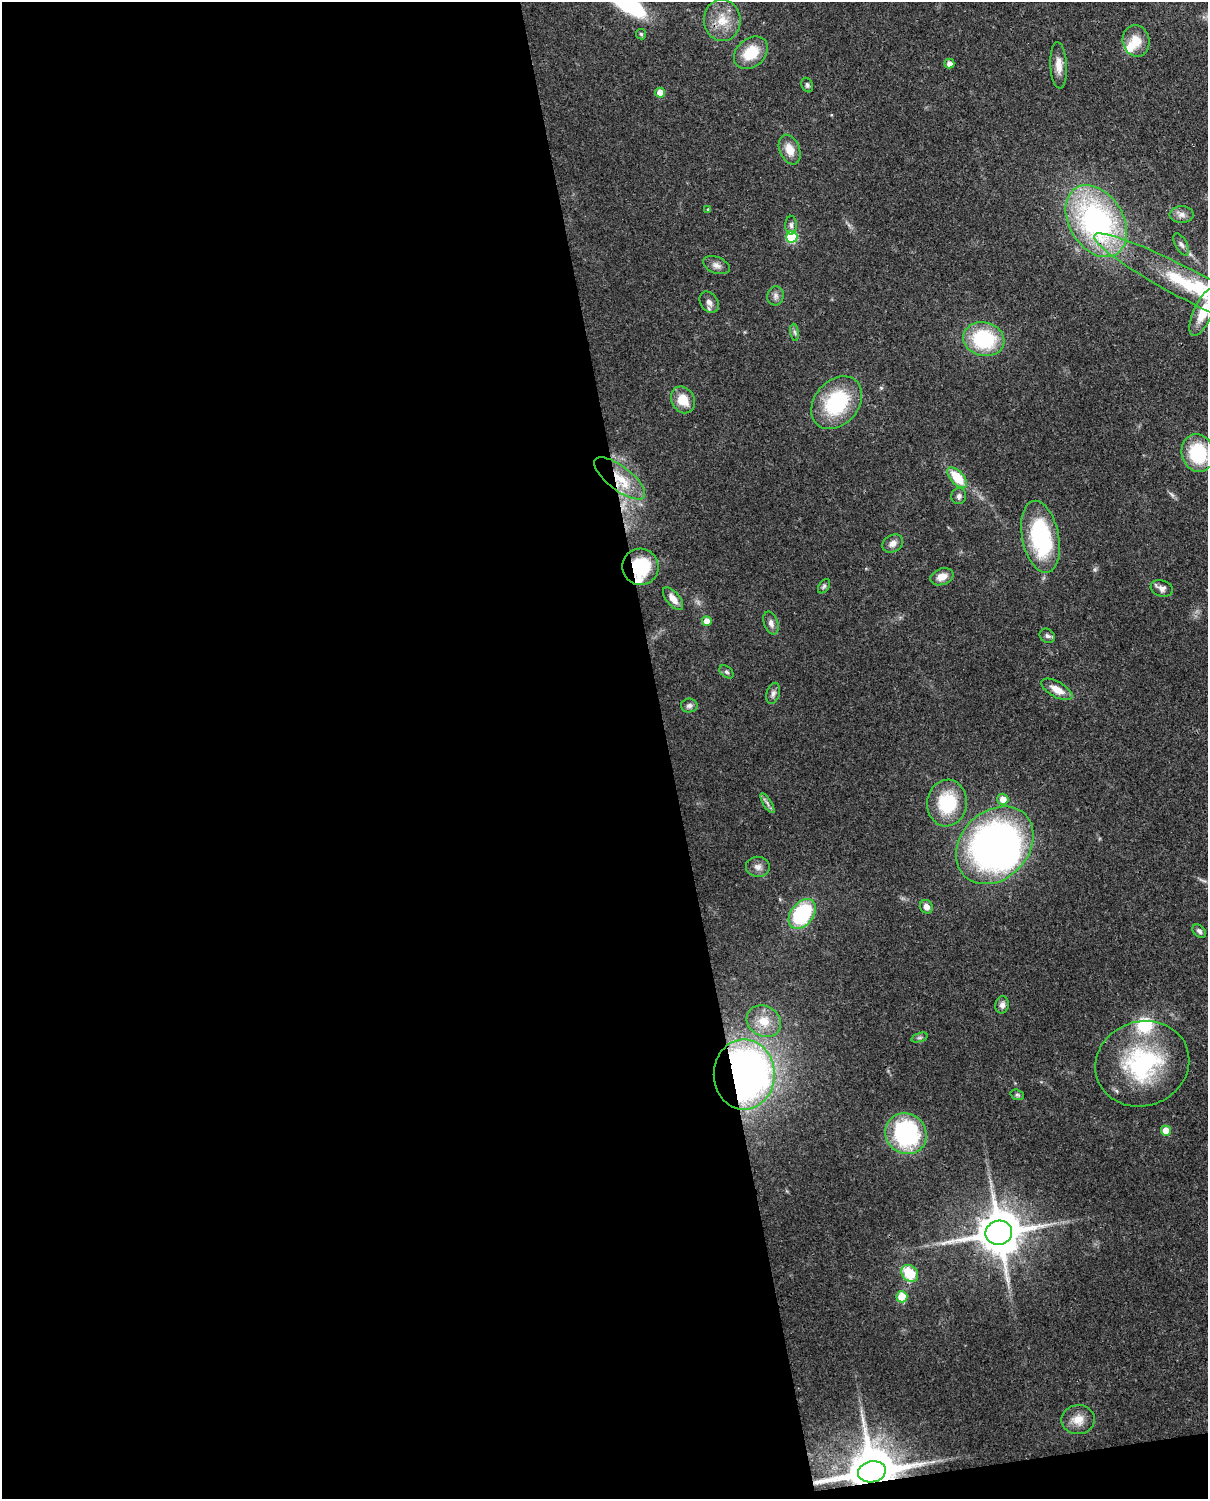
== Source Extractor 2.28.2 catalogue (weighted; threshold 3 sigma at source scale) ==
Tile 9 of 4 x 3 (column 1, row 3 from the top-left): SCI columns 90-1295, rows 155-1651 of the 5000 x 4911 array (HDU 1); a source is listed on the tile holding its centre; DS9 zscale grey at full resolution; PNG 1210 x 1501 px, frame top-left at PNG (2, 2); each listed source drawn as its Kron ellipse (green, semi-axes under 4 px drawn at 4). Shown black and unused: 56% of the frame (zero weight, under 3 of 4 exposures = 7% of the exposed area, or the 3 px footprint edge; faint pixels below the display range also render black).
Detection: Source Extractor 2.28.2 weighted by HDU 2 'WHT'; one run over the whole footprint, this tile lists its part. Background 0.0986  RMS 0.0041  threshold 0.0184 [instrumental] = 3 sigma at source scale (4.5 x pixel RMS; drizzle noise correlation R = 1.50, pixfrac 1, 0.05/0.05 arcsec/px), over >= 5 px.
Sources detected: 71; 2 inside a brighter object's white glare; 1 long thin detection or spike segment (spike, bleed or trail) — neither listed nor drawn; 5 inside a brighter listed object's ellipse — not listed separately; the other 63 listed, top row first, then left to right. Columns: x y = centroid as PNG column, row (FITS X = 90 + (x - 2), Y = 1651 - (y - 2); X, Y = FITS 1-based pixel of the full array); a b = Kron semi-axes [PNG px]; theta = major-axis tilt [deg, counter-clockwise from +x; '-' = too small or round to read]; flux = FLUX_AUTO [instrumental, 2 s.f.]
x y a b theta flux
722 20 21 18 -85 9.6
641 34 5 5 - 0.63
1136 41 16 13 -78 6.8
751 53 19 14 40 13
949 64 5 5 - 2.3
1059 65 23 8 -87 4.3
807 85 7 5 -63 0.9
660 93 5 5 - 6.5
790 150 15 10 -67 5.5
708 209 4 4 - 0.52
1182 215 12 8 0 2.4
1096 221 39 27 -58 94
791 225 9 5 -89 1.3
792 237 6 5 - 29
1181 244 12 6 -61 1.6
716 265 14 8 -22 2.4
1185 283 102 15 -28 34
775 296 9 8 - 1.8
709 302 11 8 -53 2.3
1203 312 25 9 65 11
795 332 8 4 -81 0.93
984 339 21 17 -13 32
683 400 14 11 -59 7.9
837 403 29 22 50 32
1198 453 19 16 -73 24
620 478 31 12 -38 12
957 478 12 6 -47 13
959 496 8 7 - 1.3
1040 537 37 18 -79 44
893 543 11 8 31 2.6
640 567 18 18 - 20
942 577 12 8 20 4.1
824 586 8 5 54 0.8
1162 588 11 8 -18 1.9
673 599 14 6 -51 3.7
707 621 5 5 - 4.3
771 623 12 7 -70 2
1047 636 8 6 -34 1.3
726 672 8 5 -39 0.97
1057 689 17 7 -29 5.1
773 693 11 6 72 1.6
689 706 8 7 - 1.3
1003 799 5 5 - 3.7
767 803 11 4 -58 1.3
947 803 23 20 84 22
995 845 43 33 46 180
758 867 12 10 -6 2.5
926 907 7 6 - 2.5
802 914 17 11 52 39
1199 931 8 5 -43 1.2
1002 1005 8 6 78 1.6
764 1021 18 15 -29 7.3
919 1038 8 3 18 0.79
1142 1064 47 42 20 49
744 1074 35 30 90 250
1017 1095 7 5 -21 0.77
1166 1131 5 5 - 6.6
906 1134 21 20 - 55
999 1233 13 12 - 1700
910 1273 9 7 -47 15
902 1297 5 5 - 15
1078 1420 16 14 1 5.6
872 1472 14 10 11 2300
Overlapping masked pixels (flux is a lower limit): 7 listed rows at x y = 1096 221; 1198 453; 620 478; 640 567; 744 1074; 999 1233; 872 1472
Isophote crosses this tile's border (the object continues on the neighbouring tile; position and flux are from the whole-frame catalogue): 2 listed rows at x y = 1185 283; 1203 312